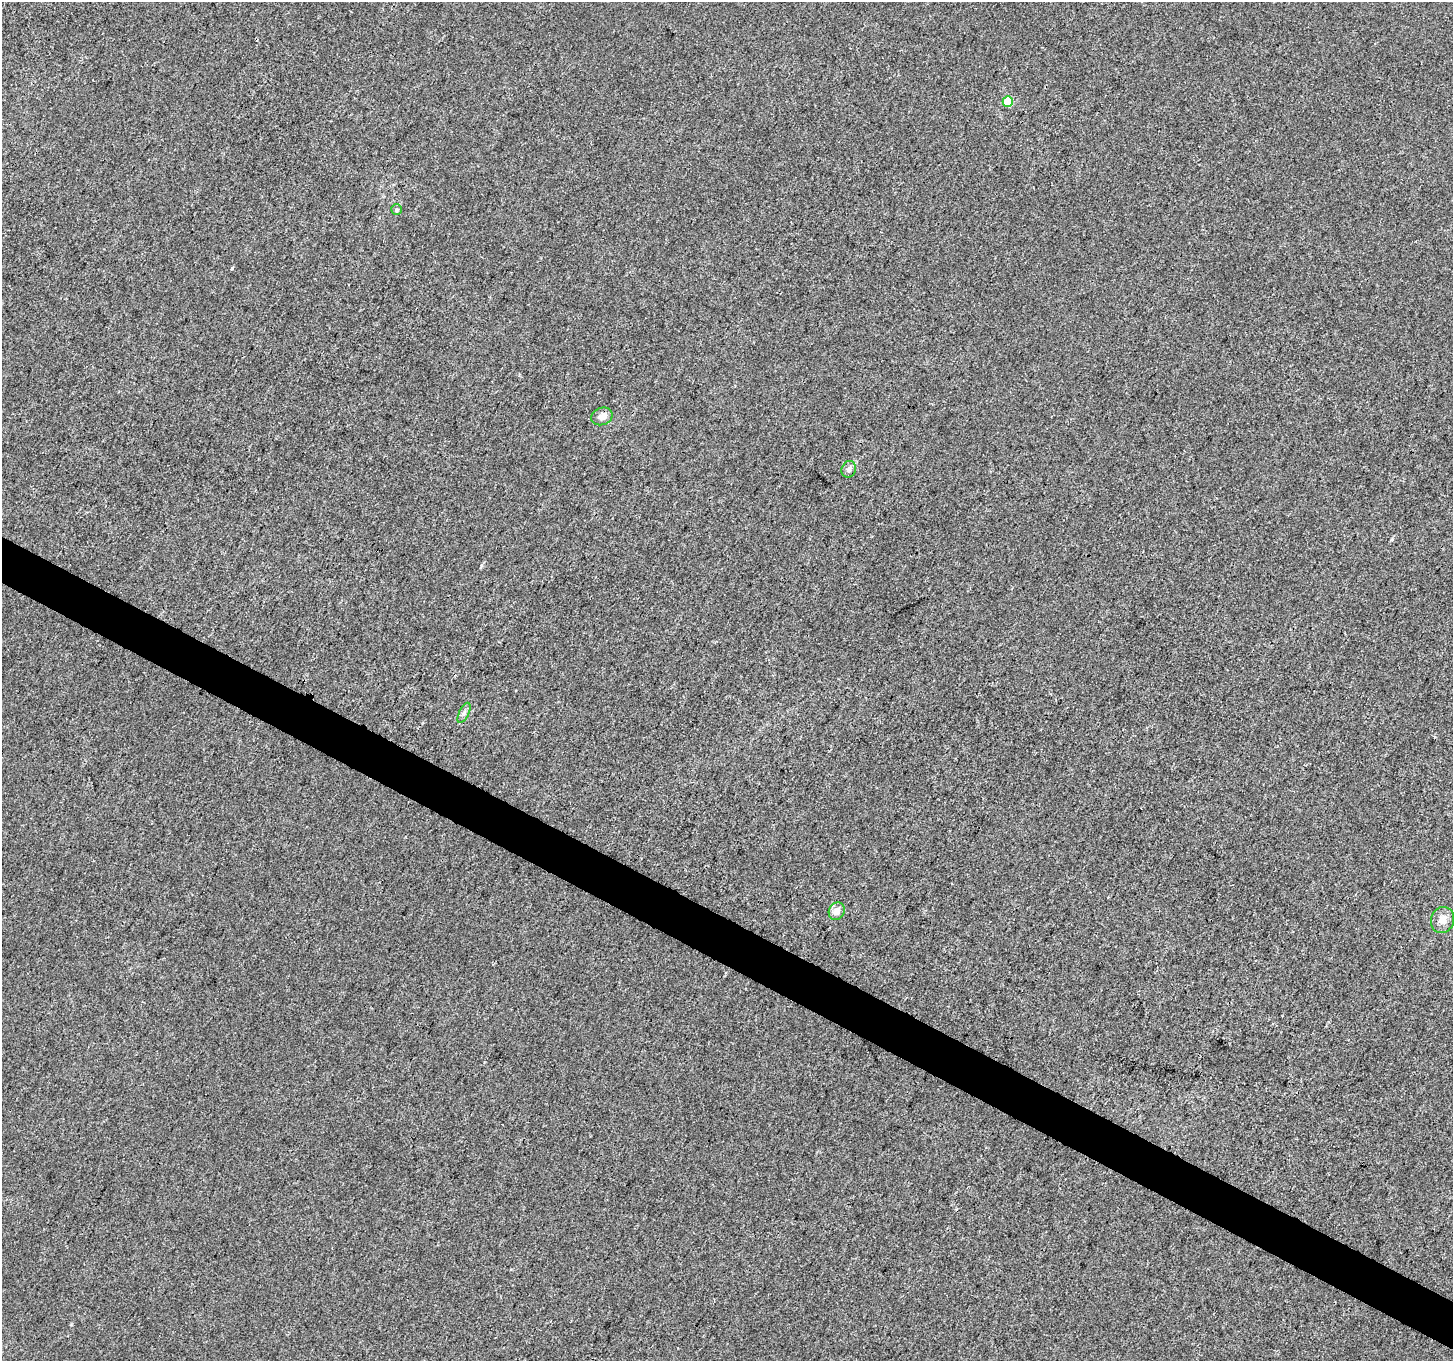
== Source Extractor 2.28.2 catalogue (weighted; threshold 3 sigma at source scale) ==
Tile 6 of 4 x 4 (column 2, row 2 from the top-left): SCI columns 1452-2902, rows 2917-4275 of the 5812 x 5898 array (HDU 1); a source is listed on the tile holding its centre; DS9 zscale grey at full resolution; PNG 1455 x 1363 px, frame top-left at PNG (2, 2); each listed source drawn as its Kron ellipse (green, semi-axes under 4 px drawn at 4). Shown black and unused: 3% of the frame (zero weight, under 3 of 4 exposures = <1% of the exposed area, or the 3 px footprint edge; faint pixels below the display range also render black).
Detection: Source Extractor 2.28.2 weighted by HDU 2 'WHT'; one run over the whole footprint, this tile lists its part. Background 9.15e-04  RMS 0.0028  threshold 0.0128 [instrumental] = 3 sigma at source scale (4.5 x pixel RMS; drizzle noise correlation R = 1.50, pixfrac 1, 0.0396/0.0396 arcsec/px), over >= 5 px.
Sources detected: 7; all 7 listed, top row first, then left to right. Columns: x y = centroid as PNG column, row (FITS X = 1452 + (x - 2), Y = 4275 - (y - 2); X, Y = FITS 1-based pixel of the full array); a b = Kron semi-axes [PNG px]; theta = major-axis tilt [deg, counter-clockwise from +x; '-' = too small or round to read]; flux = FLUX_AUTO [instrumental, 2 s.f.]
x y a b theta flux
1008 102 5 5 - 9.2
396 210 5 5 - 0.44
602 416 11 8 22 1.7
849 469 8 7 - 0.96
464 713 11 4 64 0.85
837 911 9 7 62 2
1442 920 13 11 70 2.4